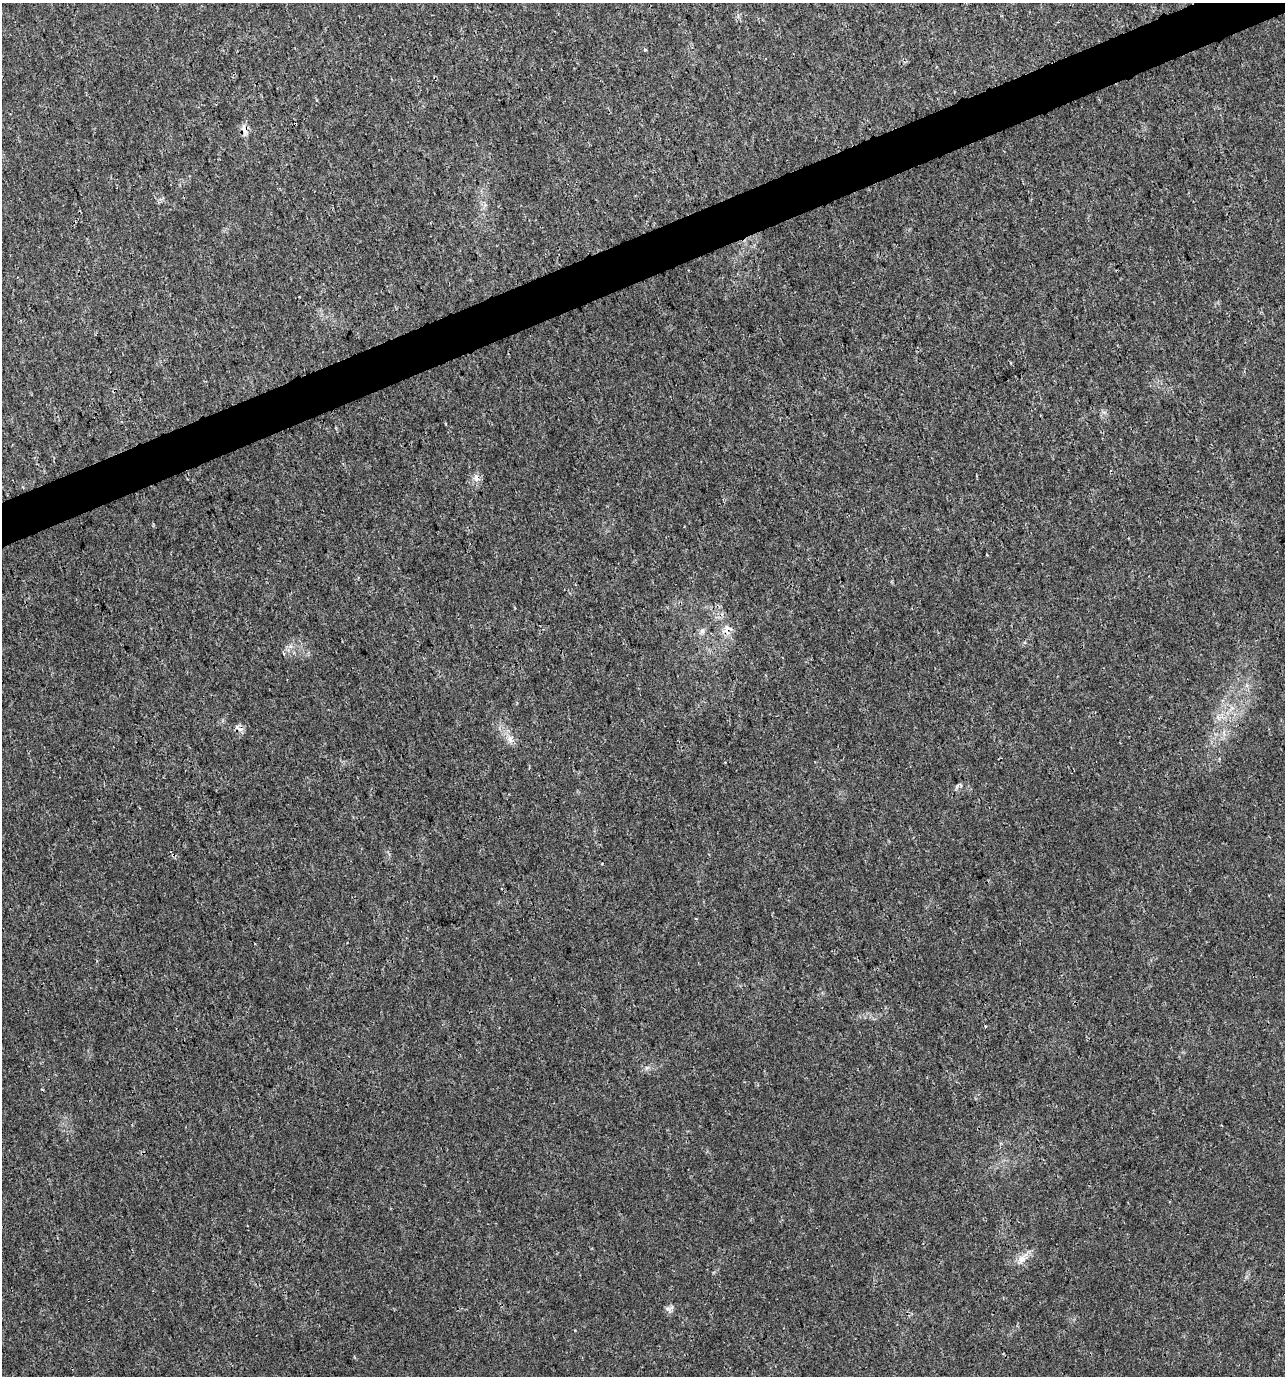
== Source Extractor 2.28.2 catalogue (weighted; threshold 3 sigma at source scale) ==
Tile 10 of 4 x 4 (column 2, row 3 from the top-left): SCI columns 1418-2700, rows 1377-2750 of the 5348 x 5507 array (HDU 1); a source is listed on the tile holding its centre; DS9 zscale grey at full resolution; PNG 1287 x 1378 px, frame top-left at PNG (2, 3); no overlay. Shown black and unused: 3% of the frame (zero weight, under 3 of 4 exposures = <1% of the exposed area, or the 3 px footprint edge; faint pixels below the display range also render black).
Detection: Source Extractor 2.28.2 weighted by HDU 2 'WHT'; one run over the whole footprint, this tile lists its part. Background 0.0058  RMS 0.0019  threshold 0.00852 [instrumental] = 3 sigma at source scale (4.5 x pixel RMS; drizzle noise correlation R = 1.50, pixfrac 1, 0.0396/0.0396 arcsec/px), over >= 5 px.
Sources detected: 10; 1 cosmic-ray / hot-pixel residue — not listed; the other 9 listed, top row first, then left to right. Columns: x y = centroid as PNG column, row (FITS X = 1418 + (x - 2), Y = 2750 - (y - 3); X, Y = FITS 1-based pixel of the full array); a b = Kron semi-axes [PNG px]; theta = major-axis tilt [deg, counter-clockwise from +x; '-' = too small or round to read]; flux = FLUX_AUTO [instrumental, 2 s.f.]
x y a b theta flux
645 50 4 3 - 0.35
244 130 15 7 -80 1.3
476 478 11 7 -67 0.96
727 629 17 12 -82 2
702 631 8 6 75 0.64
238 728 15 5 -32 0.81
510 739 12 9 -87 1.3
1022 1259 12 10 39 1.6
667 1309 8 4 -1 0.48
Overlapping masked pixels (flux is a lower limit): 3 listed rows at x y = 244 130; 727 629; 238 728